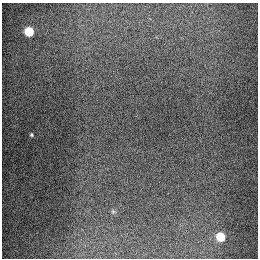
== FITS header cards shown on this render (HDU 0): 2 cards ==
NAXIS1  =                  256
NAXIS2  =                  256

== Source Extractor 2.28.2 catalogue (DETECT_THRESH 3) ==
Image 256 x 256 px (HDU 0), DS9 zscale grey, 1 PNG px = 1 image px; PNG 260 x 260 px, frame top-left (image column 1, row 256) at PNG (2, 3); no overlay
Background 1280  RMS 26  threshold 79.2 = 3 sigma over >= 5 px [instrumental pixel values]
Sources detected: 4; all 4 listed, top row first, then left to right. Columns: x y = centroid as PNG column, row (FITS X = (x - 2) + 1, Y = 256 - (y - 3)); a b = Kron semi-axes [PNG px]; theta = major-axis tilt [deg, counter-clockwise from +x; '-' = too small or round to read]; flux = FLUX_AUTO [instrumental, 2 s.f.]
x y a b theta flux
29 31 6 5 - 94000
31 135 4 3 - 2400
113 211 6 4 -1 2600
220 237 6 5 - 70000